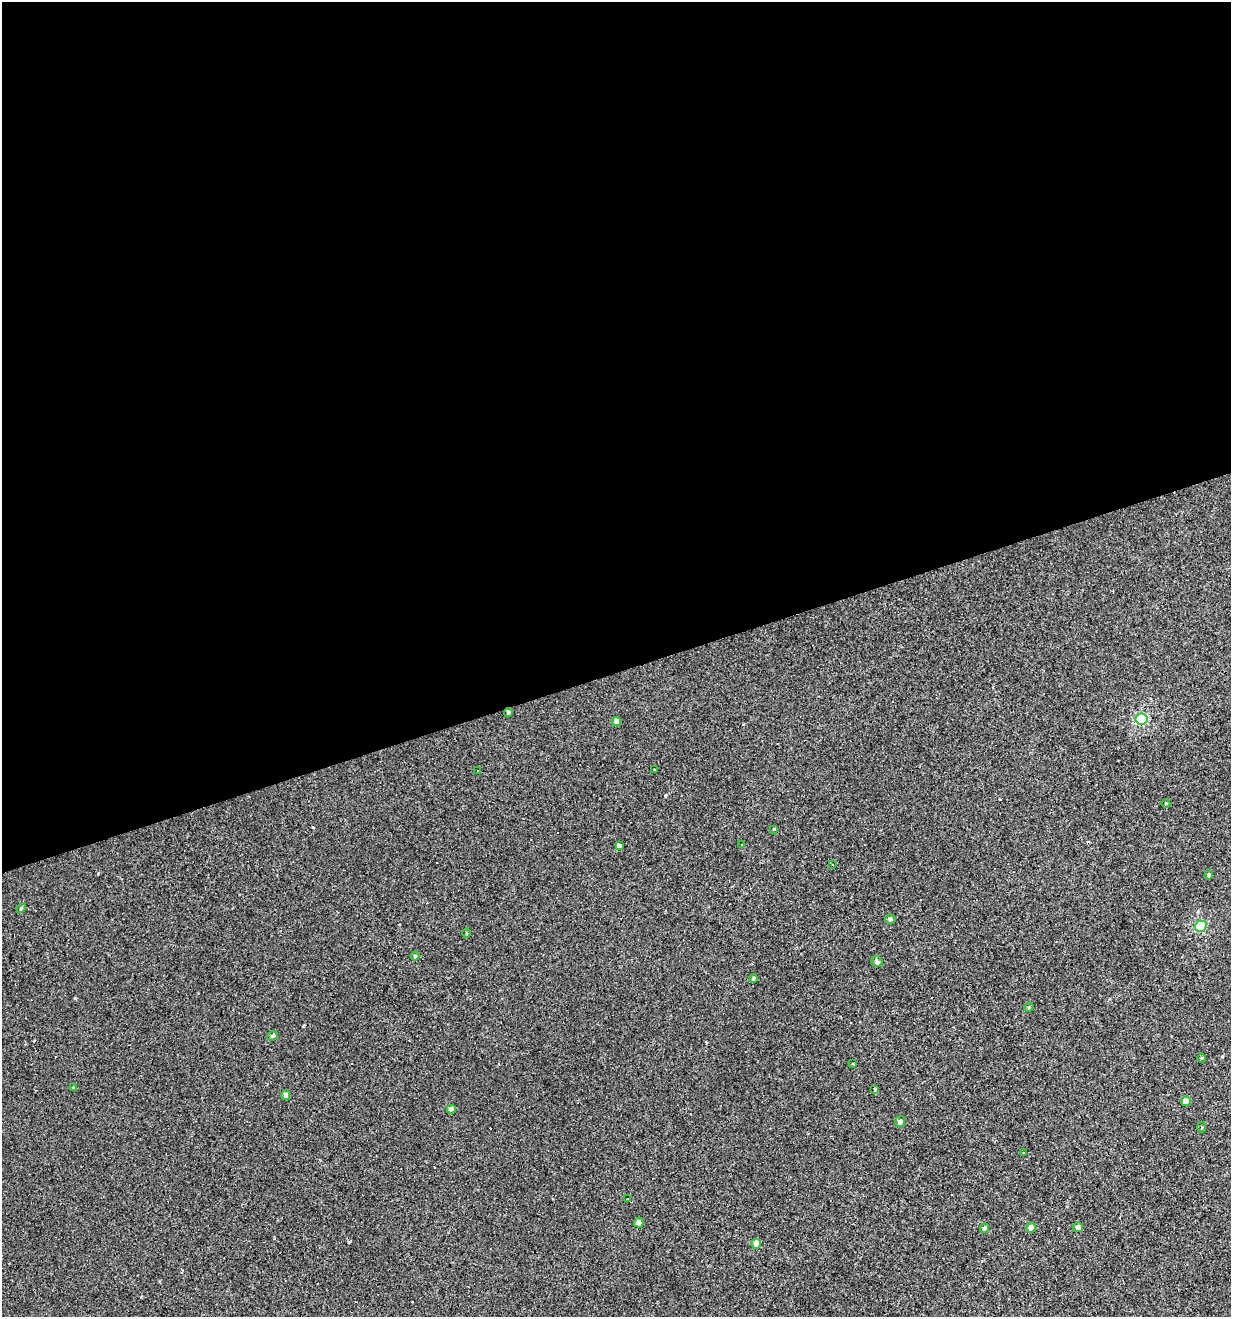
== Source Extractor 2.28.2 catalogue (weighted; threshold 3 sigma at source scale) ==
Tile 2 of 4 x 4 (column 2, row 1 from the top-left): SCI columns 1334-2562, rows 3947-5261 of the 5072 x 5261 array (HDU 1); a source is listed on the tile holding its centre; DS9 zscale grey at full resolution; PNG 1233 x 1319 px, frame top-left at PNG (2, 2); each listed source drawn as its Kron ellipse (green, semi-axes under 4 px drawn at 4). Shown black and unused: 51% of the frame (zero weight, under 3 of 4 exposures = <1% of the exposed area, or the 3 px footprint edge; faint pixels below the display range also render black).
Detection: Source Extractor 2.28.2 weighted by HDU 2 'WHT'; one run over the whole footprint, this tile lists its part. Background 0.00193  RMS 0.0037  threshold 0.0167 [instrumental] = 3 sigma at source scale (4.5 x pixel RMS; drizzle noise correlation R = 1.50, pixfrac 1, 0.0396/0.0396 arcsec/px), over >= 5 px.
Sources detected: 49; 13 cosmic-ray / hot-pixel residue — neither listed nor drawn; the other 36 listed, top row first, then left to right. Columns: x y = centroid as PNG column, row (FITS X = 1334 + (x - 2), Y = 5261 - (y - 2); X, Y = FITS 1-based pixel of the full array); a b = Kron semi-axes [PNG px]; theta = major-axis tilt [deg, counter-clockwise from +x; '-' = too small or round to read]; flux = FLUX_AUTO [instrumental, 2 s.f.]
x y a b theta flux
508 712 4 4 - 0.81
1142 719 6 5 - 32
617 721 5 4 - 2
655 770 3 2 - 0.58
478 771 3 3 - 0.46
1166 803 4 3 - 0.28
774 829 4 3 - 0.3
741 844 3 2 - 0.45
620 846 4 3 - 58
833 865 3 3 - 1.3
1209 875 5 4 - 0.64
21 908 5 4 - 0.49
890 919 5 5 - 0.67
1201 926 6 5 - 20
466 933 5 3 - 0.34
415 956 4 4 - 0.48
877 962 6 5 - 1.2
753 978 4 4 - 0.56
1029 1007 5 3 - 0.37
273 1036 6 4 39 0.64
1202 1058 4 4 - 0.37
853 1064 3 3 - 0.56
73 1088 4 4 - 0.3
874 1090 3 3 - 2.3
286 1095 5 4 - 2
1186 1101 5 5 - 4.3
451 1109 4 4 - 1.9
900 1122 5 5 - 1.5
1202 1127 5 3 - 0.36
1023 1153 3 3 - 0.98
627 1199 2 2 - 0.46
639 1223 5 4 - 2.3
1078 1227 5 5 - 1.4
984 1228 5 4 - 0.91
1031 1228 5 5 - 2.1
756 1244 5 4 - 3.1